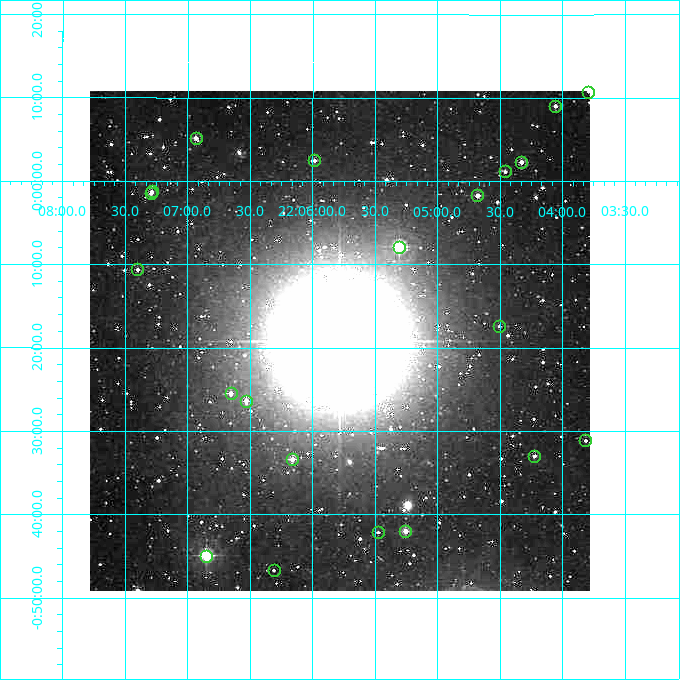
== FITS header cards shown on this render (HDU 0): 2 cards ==
NAXIS1  =                  500
NAXIS2  =                  500

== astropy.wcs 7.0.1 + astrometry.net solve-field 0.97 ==
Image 500 x 500 px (HDU 0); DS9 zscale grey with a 90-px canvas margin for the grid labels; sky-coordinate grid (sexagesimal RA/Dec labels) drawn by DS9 from the SOLVED WCS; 21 Tycho-2 reference stars matched to detected sources circled (green)
Header WCS: none
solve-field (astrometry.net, Tycho-2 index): SOLVED blind (the file carries no WCS)
Solved WCS: RA---TAN-SIP/DEC--TAN-SIP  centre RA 22:05:47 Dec -00:19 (331.45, -0.32 deg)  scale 7.2 arcsec/px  FOV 60.0' x 60.0'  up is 0 deg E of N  parity normal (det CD < 0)
(file carries no celestial WCS; the grid is the blind solution)
Tycho-2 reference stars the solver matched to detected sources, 21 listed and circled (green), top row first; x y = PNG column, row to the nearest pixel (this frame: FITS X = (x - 90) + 1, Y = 500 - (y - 91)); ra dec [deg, ICRS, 3 dp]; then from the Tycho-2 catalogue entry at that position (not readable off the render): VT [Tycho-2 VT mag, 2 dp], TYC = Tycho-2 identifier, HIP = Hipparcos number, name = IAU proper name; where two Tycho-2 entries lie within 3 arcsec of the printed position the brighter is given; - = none
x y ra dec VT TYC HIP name
588 92 330.948 +0.179 11.65 558-2168-1 - -
555 106 331.014 +0.150 10.87 558-1963-1 - -
196 138 331.734 +0.087 10.40 558-1971-1 - -
314 160 331.496 +0.041 10.71 558-2376-1 - -
521 162 331.082 +0.038 10.20 558-2375-1 - -
505 171 331.114 +0.020 11.29 558-2403-1 - -
152 191 331.822 -0.020 12.03 5224-1764-1 - -
151 193 331.823 -0.024 10.84 5224-1775-1 - -
477 195 331.170 -0.029 10.42 5224-1432-1 - -
399 247 331.326 -0.131 8.56 5224-1648-1 - -
137 269 331.850 -0.176 11.05 5224-1640-1 - -
499 326 331.127 -0.290 11.62 5224-1498-1 - -
231 393 331.663 -0.424 11.63 5224-1272-1 - -
246 401 331.633 -0.439 10.70 5224-1418-1 - -
585 440 330.954 -0.519 11.19 5224-1365-1 - -
534 456 331.056 -0.549 10.97 5224-1251-1 - -
292 459 331.540 -0.556 10.01 5224-1201-1 - -
405 531 331.314 -0.700 9.72 5224-662-1 - -
378 532 331.368 -0.702 12.30 5224-666-1 - -
206 556 331.712 -0.749 8.04 5224-554-1 - -
274 570 331.577 -0.778 12.08 5224-764-1 - -